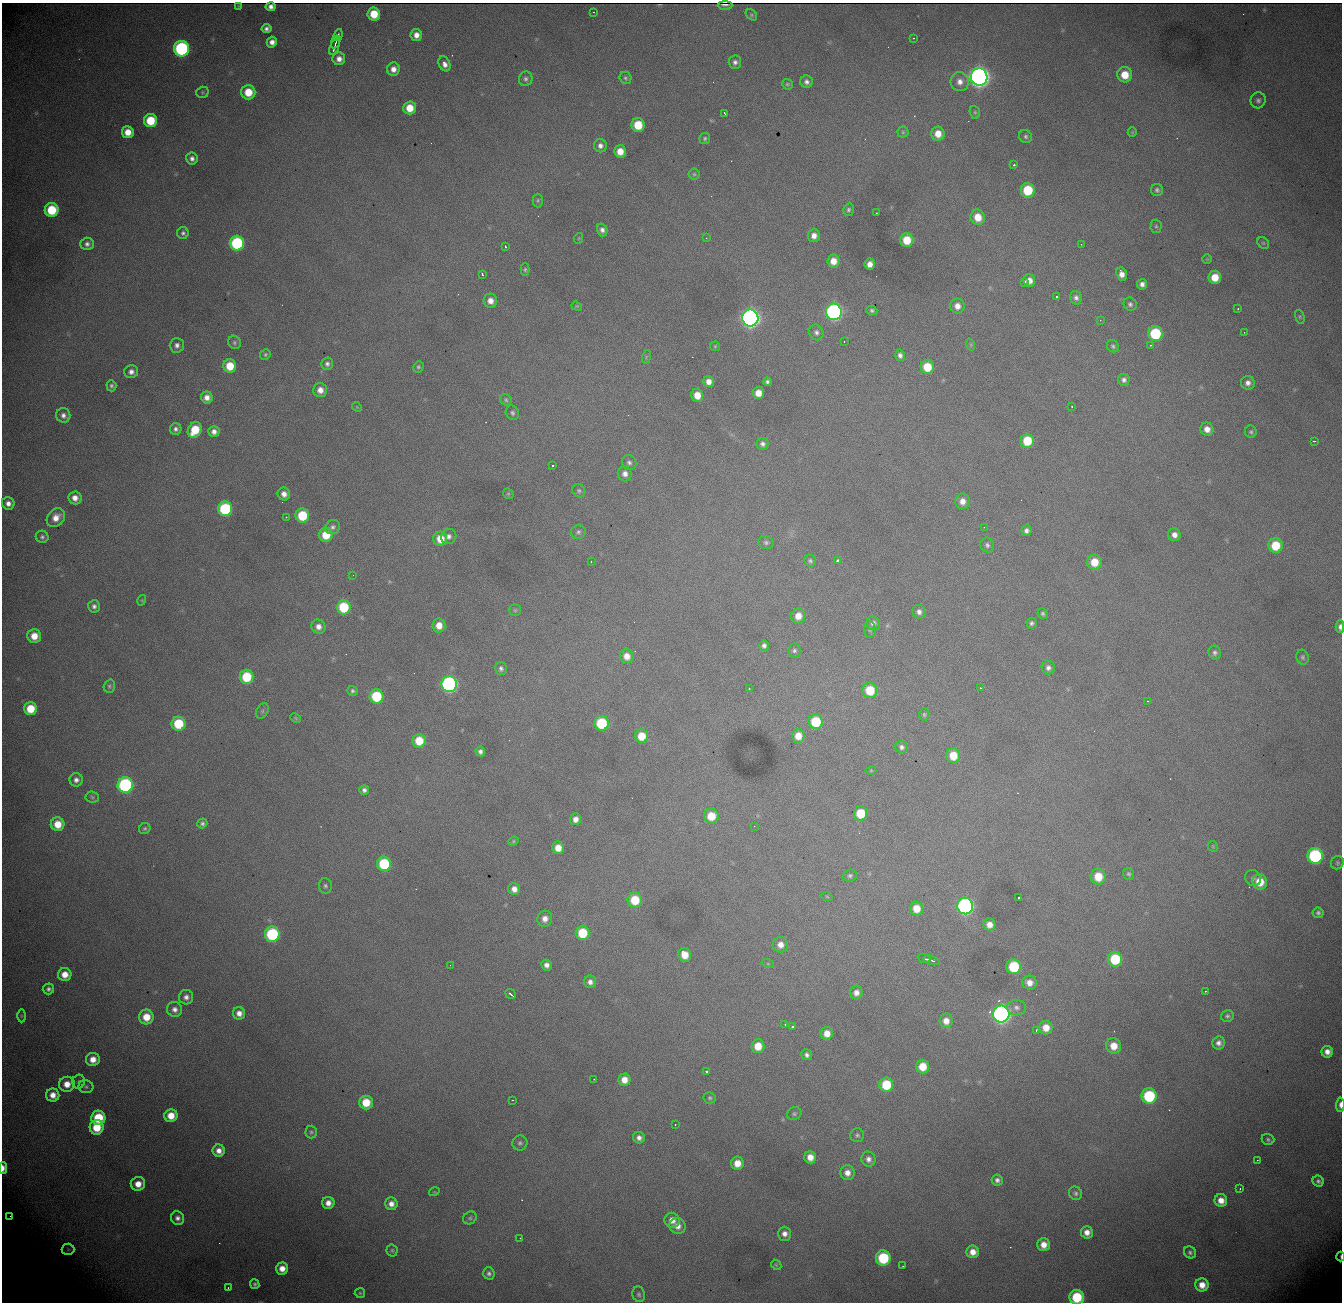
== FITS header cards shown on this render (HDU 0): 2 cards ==
NAXIS1  = 1340
NAXIS2  = 1300

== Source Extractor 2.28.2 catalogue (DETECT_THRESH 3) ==
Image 1340 x 1300 px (HDU 0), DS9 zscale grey, 1 PNG px = 1 image px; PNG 1344 x 1304 px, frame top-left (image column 1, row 1300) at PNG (2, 3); each listed source drawn as its Kron ellipse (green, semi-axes under 4 px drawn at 4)
Background 1600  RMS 20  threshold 59.5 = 3 sigma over >= 5 px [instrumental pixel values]
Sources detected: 334; all 334 listed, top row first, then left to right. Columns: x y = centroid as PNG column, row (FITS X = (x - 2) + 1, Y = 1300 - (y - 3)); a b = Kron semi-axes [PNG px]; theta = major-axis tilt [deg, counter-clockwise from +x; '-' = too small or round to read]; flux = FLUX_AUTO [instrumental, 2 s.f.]
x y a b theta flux
725 5 7 2 0 3.9e+03
239 6 3 2 - 1.1e+03
271 7 5 4 - 2.2e+03
593 12 3 2 - 3.4e+03
374 14 6 6 - 3.4e+04
751 15 6 4 -41 2.1e+03
266 28 5 4 - 4.6e+03
338 35 6 2 71 2.5e+03
416 35 6 5 - 9.9e+03
913 38 3 2 - 1.4e+03
272 42 5 5 - 8.5e+03
336 42 6 2 67 2.7e+03
334 46 9 2 69 4.1e+03
181 49 7 7 - 2.7e+05
339 59 6 6 - 8.9e+03
735 62 7 6 - 5.0e+03
444 64 8 5 -64 8.2e+03
393 69 6 6 - 9.6e+03
1125 75 7 7 - 2.8e+04
979 77 8 8 - 1.1e+06
625 78 6 6 - 3.0e+03
526 79 7 7 - 4.3e+03
807 82 6 6 - 5.1e+03
960 82 9 9 - 9.9e+03
787 84 5 5 - 2.3e+03
202 92 6 5 - 2.2e+03
248 92 7 7 - 3.2e+04
1258 100 8 7 - 4.5e+03
410 108 6 6 - 2.6e+04
975 112 6 5 - 2.4e+03
725 114 3 2 - 2.7e+03
150 121 6 6 - 4.9e+04
638 125 7 6 - 4.2e+04
128 132 6 6 - 1.9e+04
903 132 5 5 - 2.4e+03
1132 132 5 4 - 1.6e+03
938 134 7 6 - 1.7e+04
1026 136 7 6 - 3.6e+03
705 138 5 5 - 2.8e+03
600 146 6 6 - 6.0e+03
620 151 6 6 - 1.8e+04
192 158 6 6 - 5.5e+03
1014 165 3 3 - 4.7e+03
694 174 6 5 - 2.4e+03
1028 190 7 7 - 5.9e+04
1157 190 6 6 - 3.5e+03
538 200 7 5 90 2.3e+03
52 210 7 7 - 6.3e+04
848 210 6 5 - 3.0e+03
876 213 2 2 - 8.7e+02
978 217 7 7 - 2.3e+04
1156 226 6 5 - 2.6e+03
602 230 6 5 - 5.6e+03
183 233 6 6 - 3.5e+03
814 236 6 6 - 9.5e+03
579 238 5 3 - 1.2e+03
706 238 2 2 - 6.5e+02
907 240 7 6 - 3.3e+04
237 243 7 7 - 1.4e+05
1263 243 6 5 - 1.9e+03
87 244 6 6 - 5.6e+03
1081 244 2 2 - 8.2e+02
505 246 3 2 - 1.4e+03
1207 259 4 4 - 1.4e+03
833 261 6 6 - 1.6e+04
870 264 5 5 - 9.6e+03
525 270 6 4 89 2.4e+03
1122 274 7 5 -68 9.6e+03
483 275 3 3 - 5.6e+03
1215 277 6 6 - 2.6e+04
1029 281 6 6 - 1.1e+04
1025 283 4 3 - 8.0e+03
1142 284 5 5 - 6.2e+03
1056 297 3 2 - 1.9e+03
1076 298 7 6 - 5.0e+03
490 301 7 7 - 1.1e+04
1130 304 7 6 - 3.8e+03
577 306 5 4 - 1.5e+03
957 306 7 7 - 1.0e+04
1238 309 3 2 - 1.2e+03
872 310 5 4 - 3.0e+03
834 312 8 8 - 4.5e+05
1300 317 7 4 -73 2.1e+03
750 318 8 8 - 7.8e+05
1100 320 3 3 - 7.1e+02
816 332 8 7 - 5.0e+03
1244 332 3 2 - 1.1e+03
1155 334 7 7 - 9.6e+04
844 341 2 2 - 6.9e+02
234 342 7 6 - 2.9e+03
177 345 7 7 - 5.8e+03
971 345 6 4 -72 1.7e+03
1150 345 3 2 - 1.4e+03
715 346 5 5 - 1.7e+03
1113 346 6 5 - 3.0e+03
265 355 5 5 - 2.3e+03
900 355 6 5 - 4.8e+03
646 357 7 4 72 1.8e+03
327 364 6 6 - 4.3e+03
230 366 6 6 - 3.3e+04
418 367 6 5 - 2.4e+03
927 367 7 6 - 3.7e+04
131 372 7 6 - 6.8e+03
1124 380 6 6 - 4.8e+03
709 382 6 5 - 9.3e+03
767 382 4 4 - 3.2e+03
1248 383 7 7 - 7.0e+03
111 386 5 5 - 3.2e+03
320 390 7 7 - 1.1e+04
758 393 6 6 - 1.7e+04
697 395 6 6 - 1.9e+04
207 397 6 5 - 9.3e+03
506 400 6 5 - 2.7e+03
1072 406 3 2 - 1.5e+03
357 407 5 4 - 1.4e+03
512 413 7 6 - 3.6e+03
63 415 7 7 - 6.3e+03
176 429 6 5 - 4.4e+03
1207 429 7 6 - 1.0e+04
195 430 8 6 59 4.2e+04
214 431 5 5 - 7.0e+03
1251 432 6 6 - 2.5e+03
1027 441 7 6 - 4.3e+04
1314 441 3 2 - 2.0e+03
763 444 6 6 - 4.8e+03
629 463 8 7 - 4.4e+03
553 465 3 3 - 6.2e+03
625 474 7 7 - 7.8e+03
579 491 7 6 - 2.9e+03
284 494 6 6 - 9.0e+03
508 494 6 5 - 1.7e+03
75 498 6 6 - 1.0e+04
962 501 8 7 - 1.1e+04
8 503 6 6 - 7.9e+03
225 509 7 7 - 1.2e+05
302 515 7 7 - 6.0e+04
286 517 2 2 - 3.1e+03
56 518 10 8 47 1.5e+04
333 527 7 7 - 4.5e+03
984 527 3 2 - 2.7e+03
1026 531 5 5 - 5.0e+03
578 532 7 6 - 3.8e+03
326 535 7 7 - 3.5e+04
1174 535 6 6 - 8.2e+03
449 536 8 7 - 5.8e+03
42 537 6 6 - 3.5e+03
440 539 7 7 - 2.3e+04
766 542 8 6 -16 3.6e+03
987 545 7 6 - 4.3e+03
1275 546 7 7 - 4.5e+04
810 561 6 5 - 3.0e+03
837 561 4 3 - 3.3e+03
591 562 3 2 - 2.2e+03
1094 562 7 7 - 2.5e+04
353 575 2 2 - 5.7e+02
142 600 5 3 - 1.3e+03
94 606 6 6 - 4.7e+03
343 607 7 7 - 7.0e+04
515 610 6 5 - 2.1e+03
919 612 7 6 - 5.6e+03
1043 613 5 5 - 2.8e+03
798 616 7 7 - 1.5e+04
873 623 7 6 - 5.9e+03
1032 623 5 5 - 3.3e+03
439 625 7 6 - 1.6e+04
318 627 7 6 - 8.9e+03
1340 627 6 4 -89 5.3e+03
870 629 8 6 -87 3.0e+03
34 636 7 7 - 2.0e+04
764 646 5 5 - 4.8e+03
794 650 7 6 - 3.5e+03
1215 653 7 6 - 4.1e+03
627 656 7 6 - 1.3e+04
1303 657 7 6 - 3.1e+03
501 668 7 5 -78 3.9e+03
1048 668 7 6 - 5.2e+03
246 677 7 7 - 5.8e+04
449 684 8 8 - 3.6e+05
109 686 6 5 - 2.7e+03
980 688 2 2 - 9.3e+02
749 689 3 3 - 1.6e+03
870 690 7 7 - 4.5e+04
352 691 5 5 - 2.9e+03
376 696 7 7 - 7.4e+04
1148 701 2 2 - 7.7e+02
30 709 6 6 - 3.7e+04
262 711 8 5 62 3.6e+03
924 714 6 4 -87 2.2e+03
296 718 6 3 -28 1.8e+03
816 722 7 7 - 6.0e+04
602 723 7 7 - 8.5e+04
178 724 7 7 - 6.6e+04
642 736 7 6 - 2.9e+04
798 736 7 6 - 1.9e+04
419 741 7 6 - 3.5e+04
902 747 6 6 - 4.3e+03
480 751 5 4 - 4.6e+03
953 755 7 7 - 2.9e+04
871 770 5 3 - 1.3e+03
76 780 6 6 - 6.0e+03
125 785 8 7 - 2.7e+05
364 790 5 5 - 4.6e+03
92 797 7 5 -6 2.4e+03
861 813 7 6 - 4.6e+04
711 816 7 7 - 3.1e+04
575 819 6 5 - 8.3e+03
202 823 5 4 - 3.5e+03
58 824 7 7 - 2.5e+04
754 826 3 2 - 1.2e+03
145 828 6 5 - 2.4e+03
513 841 5 4 - 1.8e+03
1213 846 5 5 - 1.6e+03
558 848 6 6 - 1.7e+04
1315 856 8 7 - 1.9e+05
1337 863 7 6 - 2.5e+03
384 864 7 7 - 9.2e+04
1129 874 6 5 - 2.6e+03
850 876 7 6 - 3.0e+03
1098 877 8 7 - 3.2e+04
1253 878 8 7 - 4.4e+03
1260 882 7 7 - 2.9e+04
325 886 8 6 -87 3.4e+03
514 889 6 6 - 9.4e+03
827 897 6 3 -20 1.4e+03
1019 898 3 3 - 4.7e+03
635 900 7 7 - 4.7e+04
965 906 8 8 - 4.5e+05
916 908 7 6 - 2.3e+04
1318 913 5 5 - 3.1e+03
545 919 8 7 - 9.8e+03
989 925 6 6 - 1.2e+04
582 933 7 7 - 5.3e+04
272 934 7 7 - 1.5e+05
780 945 7 7 - 1.0e+04
685 955 7 6 - 2.2e+04
924 958 6 2 -21 3.5e+03
1115 959 7 7 - 6.9e+04
931 960 8 3 -18 3.8e+03
768 964 6 4 -19 1.7e+03
450 965 2 2 - 7.1e+02
546 965 5 5 - 6.8e+03
1014 967 7 7 - 8.7e+04
65 974 6 6 - 1.6e+04
590 982 6 6 - 6.6e+03
1029 983 7 7 - 1.1e+04
48 989 5 5 - 4.2e+03
1205 991 2 2 - 8.8e+02
856 993 7 6 - 8.3e+03
511 994 5 2 - 2.9e+03
186 997 7 7 - 6.2e+03
1016 1008 9 7 -2 5.8e+03
175 1009 7 7 - 7.3e+03
239 1013 6 6 - 9.1e+03
1001 1014 8 8 - 6.5e+05
21 1016 6 4 -89 1.8e+03
1227 1016 6 5 - 3.4e+03
146 1017 7 7 - 2.6e+04
946 1021 7 6 - 1.2e+04
785 1024 2 2 - 9.4e+02
792 1027 4 3 - 3.6e+03
1046 1028 7 6 - 1.8e+04
1036 1030 3 2 - 1.6e+03
827 1033 6 6 - 1.5e+04
1219 1043 6 6 - 6.1e+03
758 1046 7 6 - 2.5e+04
1114 1046 8 7 - 2.0e+04
1327 1052 6 5 - 9.1e+03
807 1055 5 5 - 4.4e+03
93 1059 7 6 - 1.5e+04
923 1066 7 6 - 2.7e+04
706 1071 3 3 - 6.2e+03
594 1079 2 2 - 6.9e+02
624 1080 6 6 - 1.5e+04
79 1082 7 6 - 2.7e+03
67 1084 8 7 - 1.6e+04
886 1085 7 7 - 5.3e+04
86 1087 7 6 - 3.5e+03
53 1095 6 6 - 1.3e+04
1149 1096 7 7 - 1.2e+05
710 1098 6 6 - 2.6e+03
512 1100 3 2 - 1.2e+03
366 1102 7 7 - 3.3e+04
1340 1105 7 3 89 6.1e+03
794 1114 7 6 - 3.0e+03
171 1116 6 6 - 2.1e+04
98 1118 7 7 - 6.4e+04
675 1124 2 2 - 7.6e+02
97 1127 7 7 - 3.8e+04
311 1132 6 5 - 2.8e+03
857 1135 7 7 - 3.4e+03
639 1138 6 5 - 6.3e+03
1268 1139 6 5 - 2.8e+03
520 1143 7 7 - 3.6e+03
219 1151 6 6 - 9.8e+03
810 1157 6 6 - 1.5e+04
868 1159 7 7 - 6.5e+03
1257 1160 2 2 - 8.1e+02
737 1163 6 6 - 1.8e+04
3 1168 6 3 89 8.2e+03
847 1173 7 7 - 1.1e+04
997 1180 5 5 - 4.7e+03
1318 1181 6 5 - 3.9e+03
138 1184 7 7 - 1.6e+04
1240 1189 3 2 - 8.0e+02
434 1192 5 3 - 1.0e+03
1075 1193 7 6 - 3.7e+03
1221 1200 6 6 - 1.3e+04
328 1203 6 6 - 1.1e+04
391 1204 6 6 - 9.1e+03
10 1216 2 2 - 6.3e+02
177 1218 7 6 - 6.3e+03
470 1218 7 6 - 2.6e+03
672 1220 8 7 - 1.3e+04
678 1226 8 7 - 1.1e+04
1087 1232 6 6 - 1.0e+04
784 1234 7 6 - 7.8e+03
520 1238 2 2 - 6.6e+02
1044 1245 6 6 - 1.4e+04
68 1249 6 5 - 2.7e+03
392 1250 6 5 - 2.3e+03
973 1252 6 6 - 1.3e+04
1190 1252 6 5 - 3.3e+03
1341 1257 5 2 - 1.9e+03
883 1258 7 7 - 9.5e+04
776 1265 6 4 -44 1.7e+03
903 1266 2 2 - 9.7e+02
282 1268 6 6 - 1.3e+04
489 1273 6 5 - 3.9e+03
255 1284 5 4 - 3.0e+03
1202 1285 6 6 - 1.5e+04
228 1288 3 3 - 1.0e+03
360 1293 5 5 - 2.2e+03
639 1294 8 6 -74 3.4e+03
1077 1297 7 7 - 7.1e+04
At the frame edge (FLAGS 8, measured only in part): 5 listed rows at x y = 1340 627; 1340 1105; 3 1168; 1341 1257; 1077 1297